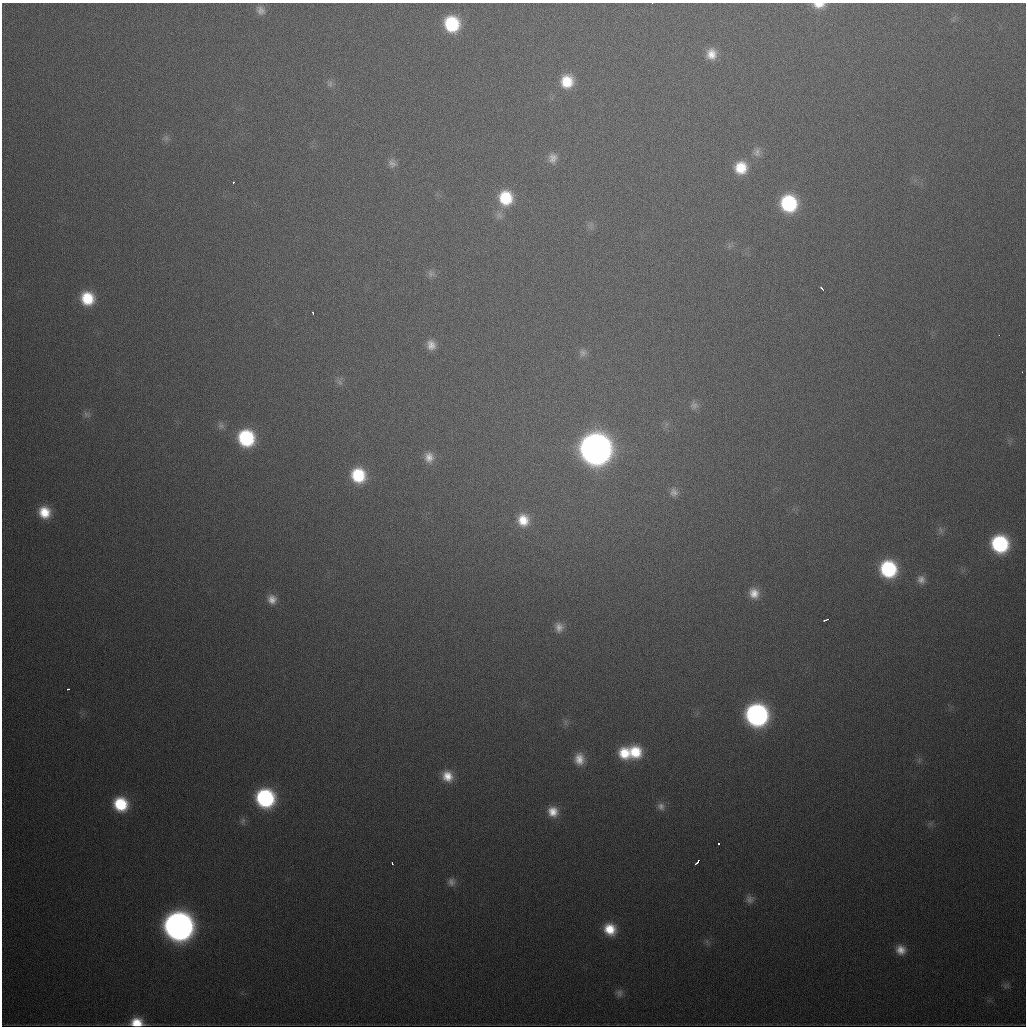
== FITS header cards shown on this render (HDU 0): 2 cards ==
NAXIS1  =                 1024
NAXIS2  =                 1024

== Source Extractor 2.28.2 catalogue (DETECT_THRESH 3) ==
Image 1024 x 1024 px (HDU 0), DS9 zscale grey, 1 PNG px = 1 image px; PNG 1028 x 1028 px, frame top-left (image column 1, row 1024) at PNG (2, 3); no overlay
Background 544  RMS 18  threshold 54.9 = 3 sigma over >= 5 px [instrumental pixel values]
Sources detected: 65; all 65 listed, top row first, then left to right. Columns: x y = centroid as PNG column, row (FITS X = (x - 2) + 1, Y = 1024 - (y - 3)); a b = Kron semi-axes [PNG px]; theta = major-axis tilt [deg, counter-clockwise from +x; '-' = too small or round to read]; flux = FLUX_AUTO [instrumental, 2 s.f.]
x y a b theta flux
819 5 13 7 0 1.3e+04
260 10 13 10 -54 8.6e+03
452 24 14 13 - 8.0e+04
711 54 13 12 - 1.7e+04
567 81 14 13 - 3.4e+04
330 84 10 8 74 5.1e+03
166 138 9 6 -90 4.5e+03
757 152 13 9 78 7.8e+03
553 158 14 13 - 1.2e+04
392 163 12 10 -62 6.9e+03
741 168 14 14 - 3.4e+04
233 182 3 3 - 2.8e+03
506 198 16 14 -82 5.3e+04
789 203 14 14 - 1.1e+05
499 215 10 9 - 6.5e+03
431 274 10 9 - 5.6e+03
822 288 5 2 - 3.1e+03
87 298 13 13 - 4.4e+04
313 313 4 2 - 1.9e+03
999 335 3 2 - 1.4e+03
431 345 12 10 -73 1.2e+04
583 353 11 10 - 6.6e+03
1022 372 3 2 - 9.9e+02
340 382 11 6 -58 4.9e+03
694 405 11 10 - 6.4e+03
87 414 11 7 -37 4.7e+03
221 425 10 9 - 5.2e+03
246 438 14 13 - 1.1e+05
595 449 16 16 - 1.9e+06
429 457 14 12 -80 1.4e+04
358 475 14 13 - 6.1e+04
674 492 12 11 - 8.3e+03
44 512 13 11 -51 3.0e+04
523 520 14 13 - 2.5e+04
940 530 11 5 -64 4.5e+03
1000 544 13 13 - 1.4e+05
888 569 14 14 - 1.2e+05
921 580 12 10 -54 9.0e+03
754 593 13 11 -67 1.6e+04
272 599 12 11 - 1.1e+04
827 619 5 3 - 7.0e+03
559 627 13 10 -72 1.0e+04
68 689 3 2 - 3.4e+03
757 715 15 14 - 4.2e+05
635 752 15 14 - 4.3e+04
625 753 14 13 - 3.5e+04
579 759 15 12 -83 1.8e+04
447 776 14 12 -55 2.0e+04
265 798 14 13 - 1.9e+05
121 804 14 13 - 6.0e+04
661 806 11 10 - 7.9e+03
553 812 13 12 - 1.8e+04
243 821 10 6 82 3.9e+03
930 824 7 4 -18 2.9e+03
718 844 3 3 - 4.5e+03
697 862 6 3 48 8.3e+03
392 863 3 2 - 1.9e+03
451 882 11 11 - 7.6e+03
750 899 11 10 - 6.9e+03
178 926 16 15 - 1.4e+06
610 929 14 13 - 3.1e+04
901 950 12 11 - 1.4e+04
1006 986 10 6 -4 3.6e+03
619 993 12 10 81 6.6e+03
137 1022 13 9 -2 2.7e+04
At the frame edge (FLAGS 8, measured only in part): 2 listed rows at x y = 819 5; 137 1022